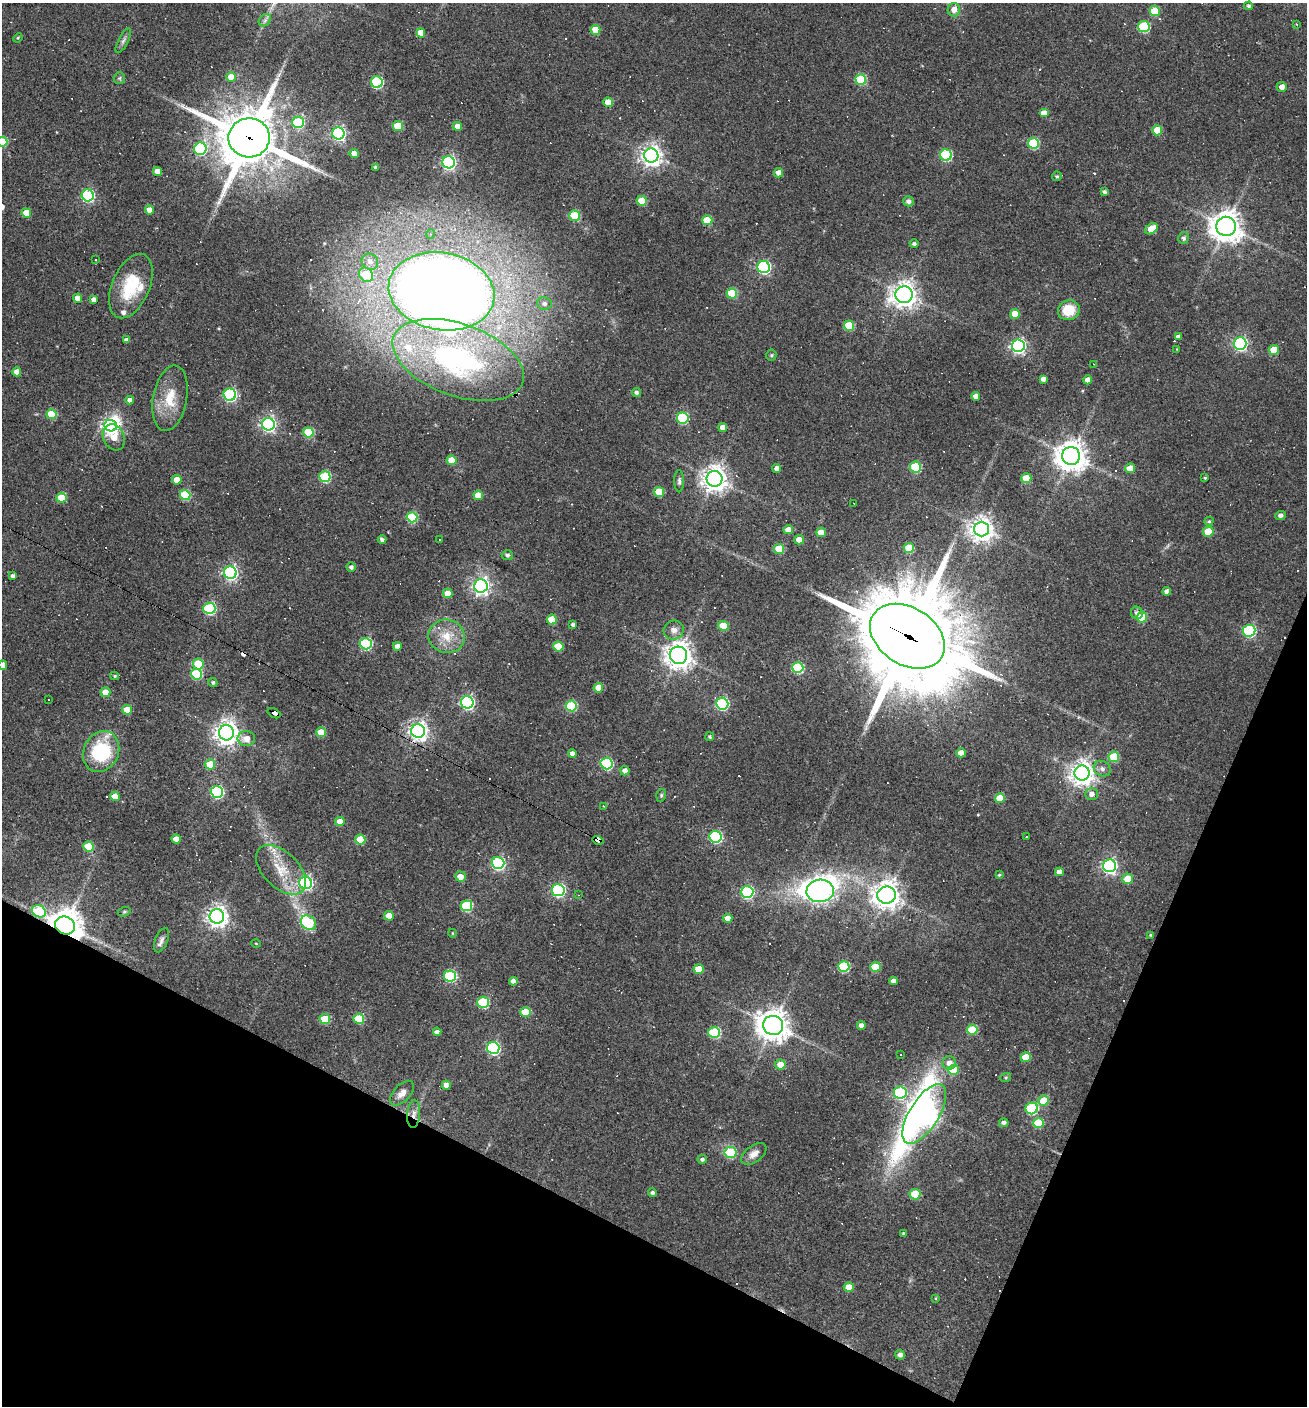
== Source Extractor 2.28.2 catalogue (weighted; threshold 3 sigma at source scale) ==
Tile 15 of 4 x 4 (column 3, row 4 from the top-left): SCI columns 2882-4186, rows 1-1404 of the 5628 x 5617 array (HDU 1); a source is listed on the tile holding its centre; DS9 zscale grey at full resolution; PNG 1309 x 1408 px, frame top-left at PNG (2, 3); each listed source drawn as its Kron ellipse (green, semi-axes under 4 px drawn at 4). Shown black and unused: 21% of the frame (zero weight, under 2 of 3 exposures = <1% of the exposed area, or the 3 px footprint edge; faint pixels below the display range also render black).
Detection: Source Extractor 2.28.2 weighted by HDU 2 'WHT'; one run over the whole footprint, this tile lists its part. Background 0.0535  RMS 0.0077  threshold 0.0346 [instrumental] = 3 sigma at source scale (4.5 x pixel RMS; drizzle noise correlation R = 1.50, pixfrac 1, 0.05/0.05 arcsec/px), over >= 5 px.
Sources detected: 288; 2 inside a brighter object's white glare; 42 cosmic-ray / hot-pixel residue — neither listed nor drawn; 4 inside a brighter listed object's ellipse — not listed separately; the other 240 listed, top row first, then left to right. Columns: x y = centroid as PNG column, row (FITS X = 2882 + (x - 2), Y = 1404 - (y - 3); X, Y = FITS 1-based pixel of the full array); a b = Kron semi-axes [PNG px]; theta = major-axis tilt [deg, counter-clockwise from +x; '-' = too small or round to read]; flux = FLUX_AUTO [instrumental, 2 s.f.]
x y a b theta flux
1249 6 4 4 - 1.6
954 10 6 6 - 5.9
1155 11 5 5 - 29
265 20 7 5 46 1.8
1296 24 3 3 - 0.73
1144 27 5 5 - 64
595 30 5 5 - 17
421 33 4 4 - 9.8
18 38 5 4 - 0.95
123 41 13 5 63 2.5
231 77 5 4 - 14
119 78 6 5 - 1.4
861 79 5 5 - 44
377 82 6 5 - 84
1282 87 5 5 - 4.8
608 102 5 4 - 14
1044 113 5 4 - 10
298 122 6 5 - 59
398 126 5 5 - 29
457 126 5 4 - 6.3
1157 130 5 5 - 21
338 133 6 6 - 170
249 138 20 19 - 4800
2 142 5 5 - 34
1033 143 5 5 - 47
200 149 6 6 - 96
354 153 4 4 - 7.8
946 155 6 5 - 73
651 156 7 7 - 490
449 162 6 6 - 180
375 167 3 3 - 1.3
157 171 5 4 - 11
779 173 4 4 - 5.3
1057 176 5 4 - 1.1
1104 192 4 3 - 1.9
88 195 6 6 - 100
642 201 5 5 - 27
909 201 5 5 - 2.7
150 210 4 4 - 8
26 213 5 4 - 11
575 216 5 5 - 40
707 220 5 5 - 26
1226 226 10 9 - 1100
1151 229 7 5 33 16
431 234 5 4 - 0.95
1184 238 6 5 - 2.3
914 244 4 4 - 2
96 260 2 2 - 0.51
370 262 8 7 - 4.5
764 267 6 6 - 130
366 275 8 6 -49 28
131 286 34 18 67 35
441 291 53 38 -10 1500
732 293 5 5 - 42
904 295 8 8 - 710
78 298 4 4 - 9.2
93 299 4 4 - 2.8
544 304 7 6 - 3
1069 310 11 9 18 19
1015 314 5 5 - 12
849 326 5 5 - 32
1178 337 4 4 - 3.1
127 340 4 4 - 3.6
1240 343 6 6 - 170
1018 346 6 6 - 210
1177 349 3 3 - 0.48
1274 350 5 5 - 16
771 355 5 5 - 1.1
458 360 68 36 -20 130
1094 364 3 2 - 1.1
17 372 4 4 - 6.6
1043 379 4 4 - 3.5
1088 380 4 4 - 5
636 393 4 4 - 2.1
230 395 6 6 - 130
976 396 4 4 - 5.8
170 398 33 17 80 22
130 400 4 4 - 3.8
52 414 5 5 - 29
683 418 6 5 - 66
268 424 6 6 - 200
111 426 6 5 - 290
723 427 4 4 - 6.7
308 432 5 5 - 38
114 437 13 10 -64 12
1071 456 9 9 - 1200
451 460 5 5 - 17
915 467 5 5 - 46
777 468 4 4 - 4.1
1130 468 5 4 - 9.7
325 477 5 5 - 61
1026 478 5 5 - 14
1205 478 4 3 - 0.97
715 479 8 8 - 770
177 480 5 4 - 12
679 481 11 5 -90 2.1
659 492 5 5 - 24
185 495 5 5 - 44
478 495 5 4 - 14
61 498 5 5 - 26
854 503 3 2 - 1
1281 515 5 4 - 2.6
412 517 5 5 - 46
1209 521 4 4 - 1
981 529 7 7 - 690
788 530 4 4 - 6
821 532 5 4 - 10
1208 532 5 5 - 19
382 539 4 3 - 2.4
439 540 2 2 - 0.51
799 540 5 4 - 7.5
909 548 5 5 - 22
779 549 5 5 - 28
507 555 5 5 - 2
351 567 4 4 - 2.6
230 573 6 6 - 180
13 576 4 4 - 3.1
481 586 6 6 - 310
1167 591 4 4 - 3.9
448 593 5 4 - 14
209 608 6 6 - 76
1137 613 6 5 - 2.8
1142 617 5 5 - 29
552 619 5 5 - 19
573 625 4 3 - 2
723 626 5 5 - 22
674 630 10 9 - 4.9
1249 631 6 6 - 95
447 636 18 16 -15 16
907 636 40 28 -32 15000
366 644 6 5 - 82
397 646 4 4 - 5
558 646 5 5 - 22
678 655 9 8 - 840
198 664 5 5 - 30
3 665 4 4 - 7.1
798 668 5 5 - 64
197 674 5 5 - 54
115 676 4 3 - 1.2
213 682 5 4 - 1.5
598 688 5 4 - 11
106 692 5 5 - 15
49 699 3 3 - 1
467 702 6 6 - 170
722 704 6 6 - 96
571 706 5 5 - 49
127 710 5 5 - 19
274 713 7 3 -31 110
418 731 7 6 - 420
321 732 5 5 - 16
226 733 7 7 - 680
710 737 4 4 - 1.4
246 739 9 7 -5 7.8
101 752 21 17 64 56
961 753 4 4 - 6.7
572 754 4 4 - 4.6
1114 757 5 5 - 29
607 763 6 6 - 86
210 764 5 5 - 20
1102 769 9 7 -27 3
625 771 5 4 - 4
1082 773 8 7 - 690
217 792 6 6 - 120
1092 794 6 6 - 3.7
661 795 6 4 71 1.1
115 796 5 4 - 13
1000 798 5 5 - 15
604 806 3 2 - 0.57
340 821 4 4 - 8.9
715 837 6 6 - 100
1027 837 3 3 - 4.8
176 839 4 4 - 7.4
360 839 5 5 - 19
598 840 5 4 - 190
88 846 5 5 - 24
498 863 6 6 - 140
1109 866 6 6 - 200
281 870 30 17 -45 23
1059 872 4 4 - 4.9
999 875 4 4 - 0.89
460 876 5 5 - 6.7
1127 879 5 5 - 13
305 883 6 6 - 170
558 890 6 6 - 140
820 891 14 11 4 560
747 892 6 6 - 100
578 895 3 2 - 0.43
887 895 9 8 - 870
466 906 6 5 - 59
39 911 7 5 -26 60
124 912 6 4 18 1.1
217 916 7 7 - 510
389 916 5 4 - 9.2
728 918 4 4 - 7.3
308 923 8 6 -40 44
65 925 10 9 - 1200
452 933 4 3 - 0.57
1151 935 4 3 - 1
161 940 13 6 68 3.1
256 943 4 3 - 0.61
844 967 5 5 - 60
875 967 5 5 - 24
699 969 5 5 - 19
450 976 6 5 - 86
513 981 4 4 - 4.2
894 981 4 4 - 5.1
483 1002 6 5 - 62
525 1012 5 5 - 23
325 1019 5 5 - 30
359 1019 5 5 - 36
773 1025 10 9 - 1100
861 1025 4 4 - 4.2
972 1030 5 5 - 29
437 1032 4 4 - 3
714 1032 6 5 - 64
493 1048 6 6 - 130
901 1054 3 3 - 1.3
1026 1057 5 5 - 16
949 1063 7 6 - 5.5
780 1065 5 5 - 12
953 1070 5 5 - 20
1006 1077 5 3 - 0.85
446 1085 4 4 - 5.9
402 1093 15 8 46 5.6
900 1093 6 6 - 83
1044 1100 5 5 - 22
1032 1108 6 5 - 71
414 1114 14 6 85 4.7
924 1114 34 14 58 800
1004 1123 5 4 - 2.9
1038 1123 5 5 - 28
730 1152 6 5 - 44
754 1154 14 8 36 5.8
702 1159 5 4 - 2
652 1193 4 4 - 2.3
915 1194 5 5 - 26
904 1233 3 3 - 1.2
849 1287 5 5 - 12
936 1298 4 3 - 0.88
900 1355 5 4 - 3.7
Overlapping masked pixels (flux is a lower limit): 9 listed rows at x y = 249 138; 209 608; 907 636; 274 713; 418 731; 598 840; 39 911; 65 925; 414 1114
Isophote crosses this tile's border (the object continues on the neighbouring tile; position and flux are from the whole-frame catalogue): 2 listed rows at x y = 2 142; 3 665